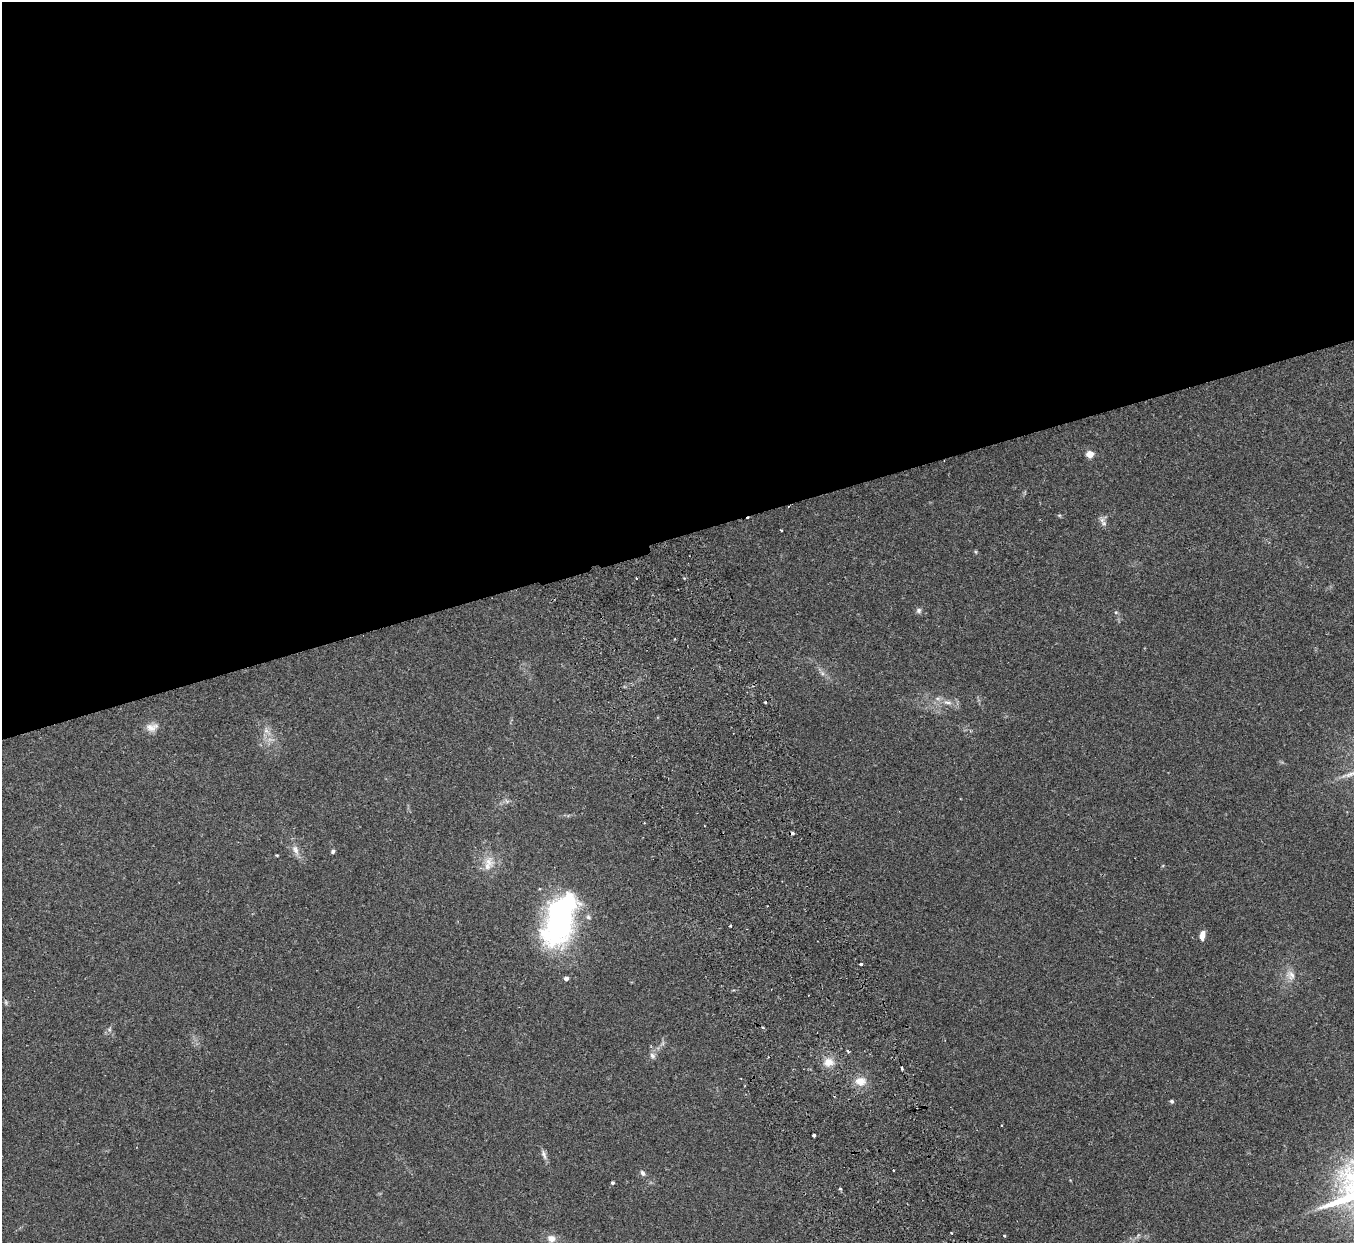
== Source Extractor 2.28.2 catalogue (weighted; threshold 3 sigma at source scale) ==
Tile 2 of 4 x 4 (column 2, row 1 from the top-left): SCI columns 1410-2761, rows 3900-5140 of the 5522 x 5441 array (HDU 1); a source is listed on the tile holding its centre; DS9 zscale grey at full resolution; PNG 1356 x 1245 px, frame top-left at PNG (2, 2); no overlay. Shown black and unused: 43% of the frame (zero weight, under 2 of 3 exposures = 3% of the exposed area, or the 3 px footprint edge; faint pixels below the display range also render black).
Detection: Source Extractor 2.28.2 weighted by HDU 2 'WHT'; one run over the whole footprint, this tile lists its part. Background 0.25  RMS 0.0083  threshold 0.0374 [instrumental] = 3 sigma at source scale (4.5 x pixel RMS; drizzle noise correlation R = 1.50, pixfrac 1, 0.05/0.05 arcsec/px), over >= 5 px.
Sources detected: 46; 1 too faint to see at this stretch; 4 cosmic-ray / hot-pixel residue — not listed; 2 inside a brighter listed object's ellipse — not listed separately; the other 39 listed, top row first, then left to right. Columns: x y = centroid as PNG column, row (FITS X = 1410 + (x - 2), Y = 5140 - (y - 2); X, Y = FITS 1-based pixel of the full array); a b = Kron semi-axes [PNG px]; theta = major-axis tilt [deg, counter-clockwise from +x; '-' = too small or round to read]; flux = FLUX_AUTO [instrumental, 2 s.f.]
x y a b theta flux
1090 454 5 4 - 23
1059 515 6 4 -18 1
1104 523 7 6 - 2.5
781 530 3 2 - 0.69
976 552 5 3 - 0.9
919 610 7 7 - 2.3
1116 612 5 4 - 0.99
674 639 3 2 - 0.61
822 673 7 4 -72 1.9
765 702 3 2 - 0.91
948 702 13 6 -7 4.9
152 727 17 10 8 6.5
266 731 10 6 -44 3.8
295 850 16 8 -67 6
333 852 5 5 - 1.5
277 855 5 3 - 0.73
488 862 17 14 -27 12
560 918 57 27 72 180
730 926 3 2 - 1.3
1202 935 9 5 78 7.2
861 964 3 3 - 1.8
1291 975 15 12 -62 7.7
566 978 4 4 - 3.5
109 1029 7 5 48 1.8
663 1043 7 4 71 1.7
848 1051 6 2 -45 0.97
652 1056 9 7 -46 2.7
828 1062 13 11 3 9
902 1068 4 3 - 1.9
860 1081 12 10 -4 10
1172 1101 4 4 - 1.6
814 1135 3 3 - 2.2
544 1154 15 6 -70 3.3
893 1170 3 2 - 1.2
643 1173 7 5 -55 2.5
612 1183 4 3 - 1.5
840 1189 3 3 - 1.3
1004 1235 3 3 - 0.93
551 1238 9 8 - 5.7